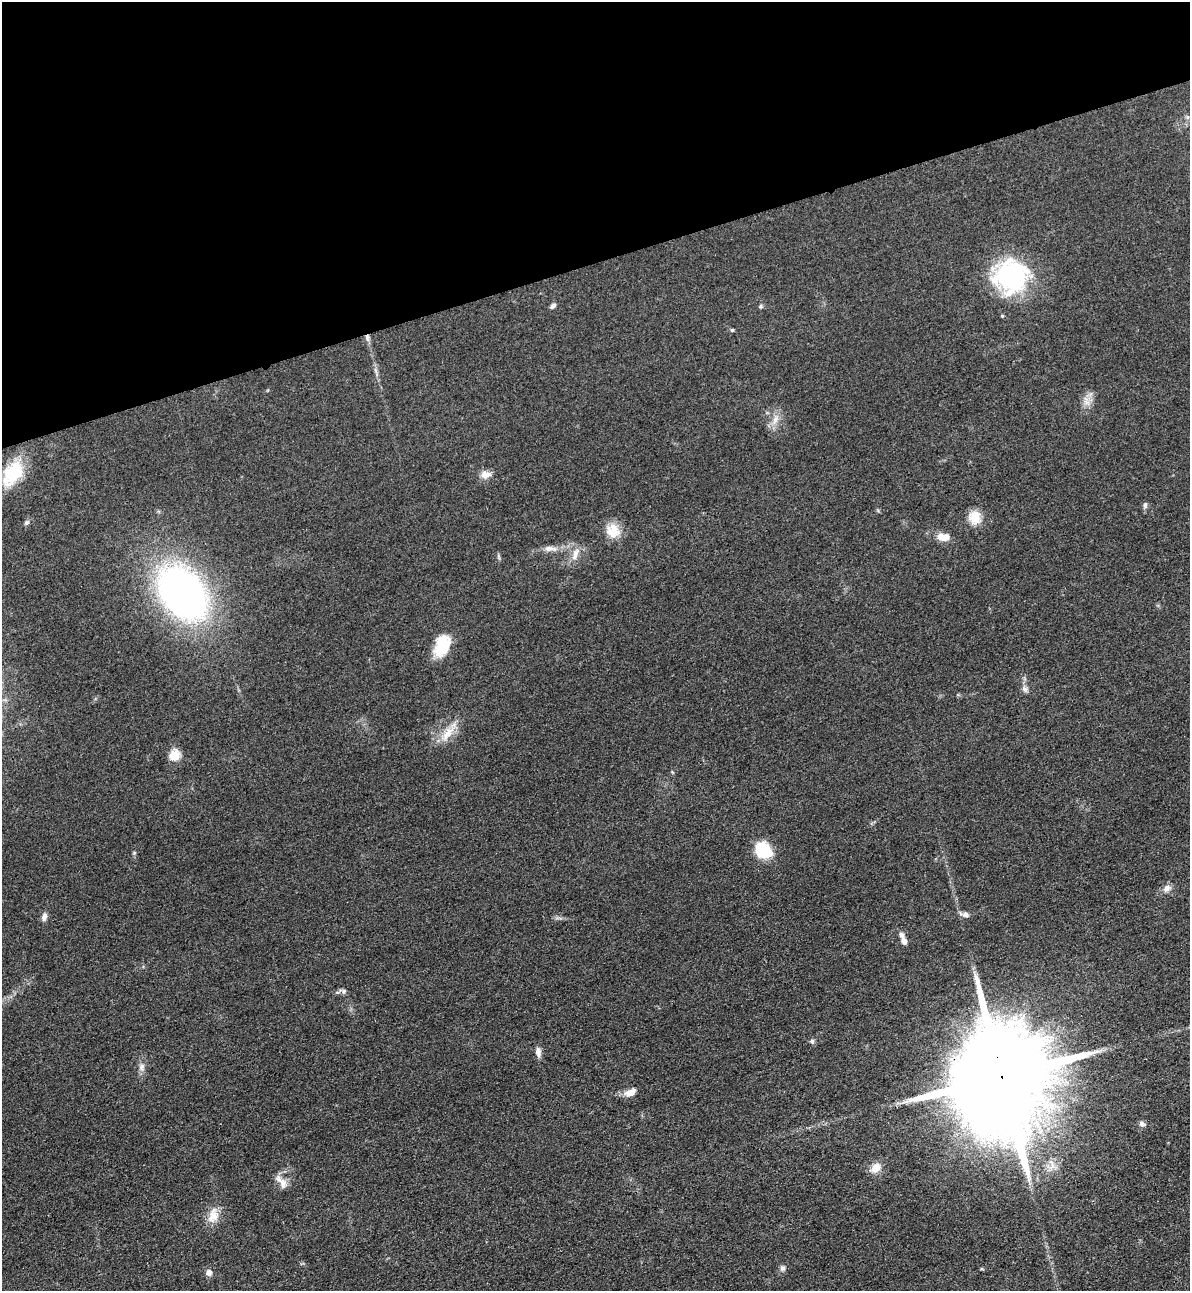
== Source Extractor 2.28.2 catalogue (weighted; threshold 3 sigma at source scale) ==
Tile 3 of 4 x 4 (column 3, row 1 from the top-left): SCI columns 2659-3846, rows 3897-5185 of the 5195 x 5212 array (HDU 1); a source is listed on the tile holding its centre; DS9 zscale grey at full resolution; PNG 1192 x 1293 px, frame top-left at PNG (2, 2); no overlay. Shown black and unused: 20% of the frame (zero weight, under 3 of 4 exposures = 3% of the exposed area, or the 3 px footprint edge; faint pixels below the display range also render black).
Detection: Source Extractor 2.28.2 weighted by HDU 2 'WHT'; one run over the whole footprint, this tile lists its part. Background 0.0675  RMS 0.0084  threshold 0.0378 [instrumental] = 3 sigma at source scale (4.5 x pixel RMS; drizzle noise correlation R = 1.50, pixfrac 1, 0.05/0.05 arcsec/px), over >= 5 px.
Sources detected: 39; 1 inside a brighter listed object's ellipse — not listed separately; the other 38 listed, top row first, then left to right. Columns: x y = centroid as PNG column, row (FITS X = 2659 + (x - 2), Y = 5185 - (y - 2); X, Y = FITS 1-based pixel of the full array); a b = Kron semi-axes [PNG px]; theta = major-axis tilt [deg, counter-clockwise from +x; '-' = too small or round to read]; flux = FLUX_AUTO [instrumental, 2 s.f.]
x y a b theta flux
1011 276 40 38 15 99
553 306 8 5 40 2.4
760 306 6 5 - 1.2
732 330 5 4 - 0.99
367 338 10 5 -78 3
1086 402 10 5 -36 3.7
775 419 16 8 69 7.2
13 473 33 19 57 36
486 475 14 10 10 6.2
1145 505 9 6 89 2.1
975 517 17 16 - 12
26 522 8 6 44 2
613 531 19 18 - 14
943 537 15 8 -4 11
550 548 22 7 -3 7
575 554 20 8 71 7.4
183 593 46 32 -51 420
442 645 26 16 67 26
1025 689 10 7 -40 3.1
447 734 27 10 53 14
174 755 13 12 - 11
763 850 19 16 -43 28
1167 888 11 8 40 4.9
965 915 9 7 -19 3.5
44 917 10 6 74 3.7
904 941 7 6 - 4.6
344 991 8 6 48 2.2
812 1041 7 5 -77 1.9
538 1052 12 7 -82 4.3
141 1067 11 8 71 4
1002 1077 33 22 -80 31000
630 1092 16 8 24 6.6
1142 1124 7 6 - 3
875 1168 13 9 38 9.6
283 1183 16 10 -81 7.9
213 1215 22 13 75 12
782 1268 7 7 - 2.4
209 1273 7 7 - 4.2
Overlapping masked pixels (flux is a lower limit): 2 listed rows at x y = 367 338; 1002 1077